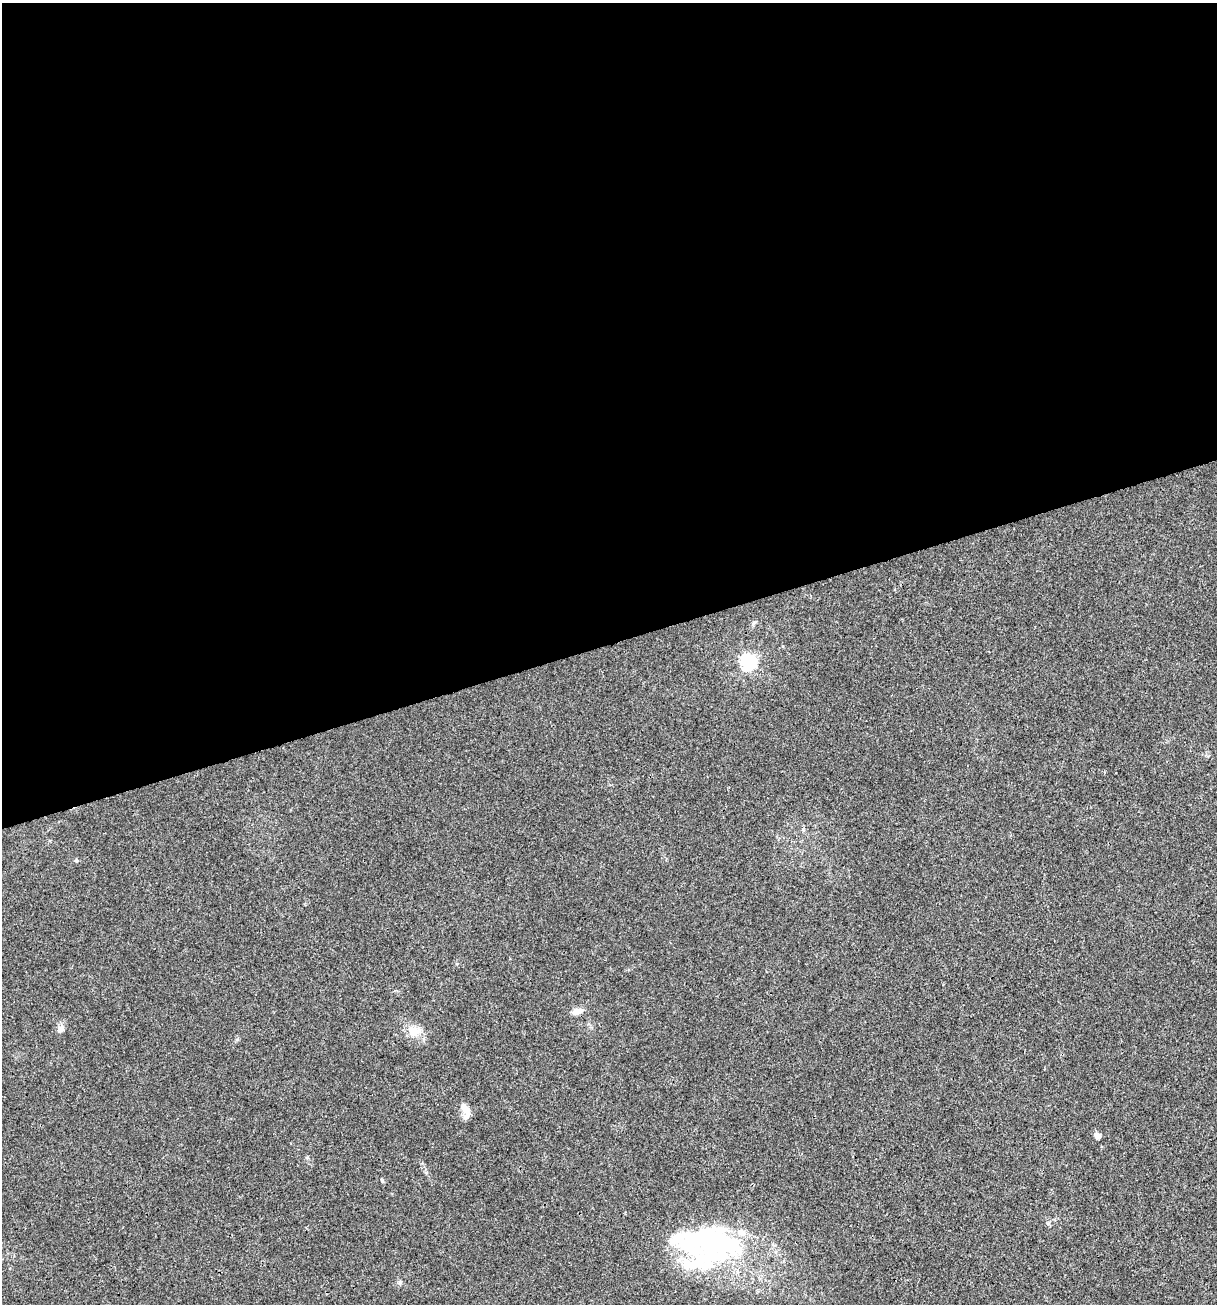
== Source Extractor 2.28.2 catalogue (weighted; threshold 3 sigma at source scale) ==
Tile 2 of 4 x 4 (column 2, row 1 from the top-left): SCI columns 1317-2531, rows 3905-5206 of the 5012 x 5207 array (HDU 1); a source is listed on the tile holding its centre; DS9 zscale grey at full resolution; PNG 1219 x 1306 px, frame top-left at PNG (2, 3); no overlay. Shown black and unused: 49% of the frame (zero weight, under 3 of 4 exposures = <1% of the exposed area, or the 3 px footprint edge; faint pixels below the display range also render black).
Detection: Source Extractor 2.28.2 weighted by HDU 2 'WHT'; one run over the whole footprint, this tile lists its part. Background 0.00323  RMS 0.0026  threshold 0.0118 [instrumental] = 3 sigma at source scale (4.5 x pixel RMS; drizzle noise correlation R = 1.50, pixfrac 1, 0.0396/0.0396 arcsec/px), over >= 5 px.
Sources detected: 15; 3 inside a brighter object's white glare — not listed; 3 inside a brighter listed object's ellipse — not listed separately; the other 9 listed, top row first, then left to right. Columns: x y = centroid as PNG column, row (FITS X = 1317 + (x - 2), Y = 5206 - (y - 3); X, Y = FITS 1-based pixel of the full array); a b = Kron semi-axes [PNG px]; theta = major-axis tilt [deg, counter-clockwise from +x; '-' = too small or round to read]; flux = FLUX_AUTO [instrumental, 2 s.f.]
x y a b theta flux
748 662 7 6 - 70
76 861 6 5 - 0.42
577 1011 10 7 17 2.3
60 1029 10 7 62 1.6
414 1031 19 12 -10 3.6
466 1111 18 9 -74 2.4
1098 1136 6 5 - 1.7
713 1243 64 40 -38 44
400 1283 7 4 -90 0.45